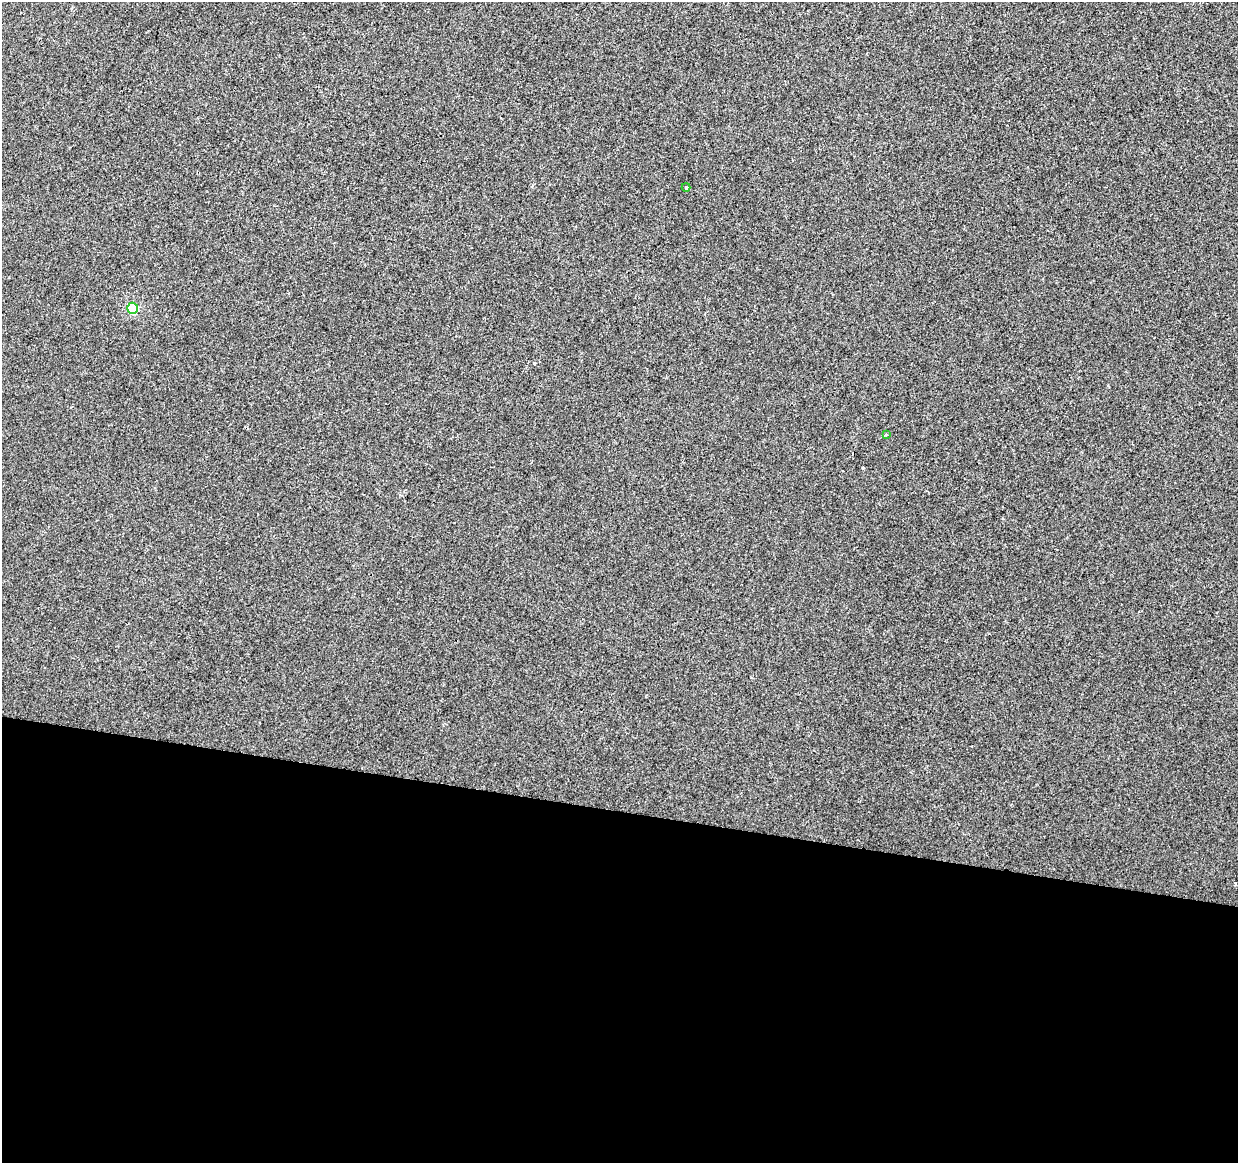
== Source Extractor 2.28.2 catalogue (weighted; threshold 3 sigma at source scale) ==
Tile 14 of 4 x 4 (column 2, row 4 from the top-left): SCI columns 1243-2478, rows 227-1387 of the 4957 x 5153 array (HDU 1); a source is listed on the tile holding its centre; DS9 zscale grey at full resolution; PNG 1240 x 1165 px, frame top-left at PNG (2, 2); each listed source drawn as its Kron ellipse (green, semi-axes under 4 px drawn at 4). Shown black and unused: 30% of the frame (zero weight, under 2 of 3 exposures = <1% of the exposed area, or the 3 px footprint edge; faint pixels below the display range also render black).
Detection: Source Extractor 2.28.2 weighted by HDU 2 'WHT'; one run over the whole footprint, this tile lists its part. Background -4.70e-04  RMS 0.0049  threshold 0.0219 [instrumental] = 3 sigma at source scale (4.5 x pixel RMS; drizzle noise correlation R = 1.50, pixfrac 1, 0.0396/0.0396 arcsec/px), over >= 5 px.
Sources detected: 4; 1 cosmic-ray / hot-pixel residue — neither listed nor drawn; the other 3 listed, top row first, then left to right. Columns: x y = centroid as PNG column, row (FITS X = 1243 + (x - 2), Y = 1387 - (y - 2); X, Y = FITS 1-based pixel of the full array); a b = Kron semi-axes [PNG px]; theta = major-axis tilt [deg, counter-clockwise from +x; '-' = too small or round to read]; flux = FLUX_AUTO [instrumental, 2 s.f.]
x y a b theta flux
686 187 4 4 - 0.6
133 308 5 5 - 19
886 435 3 3 - 0.56